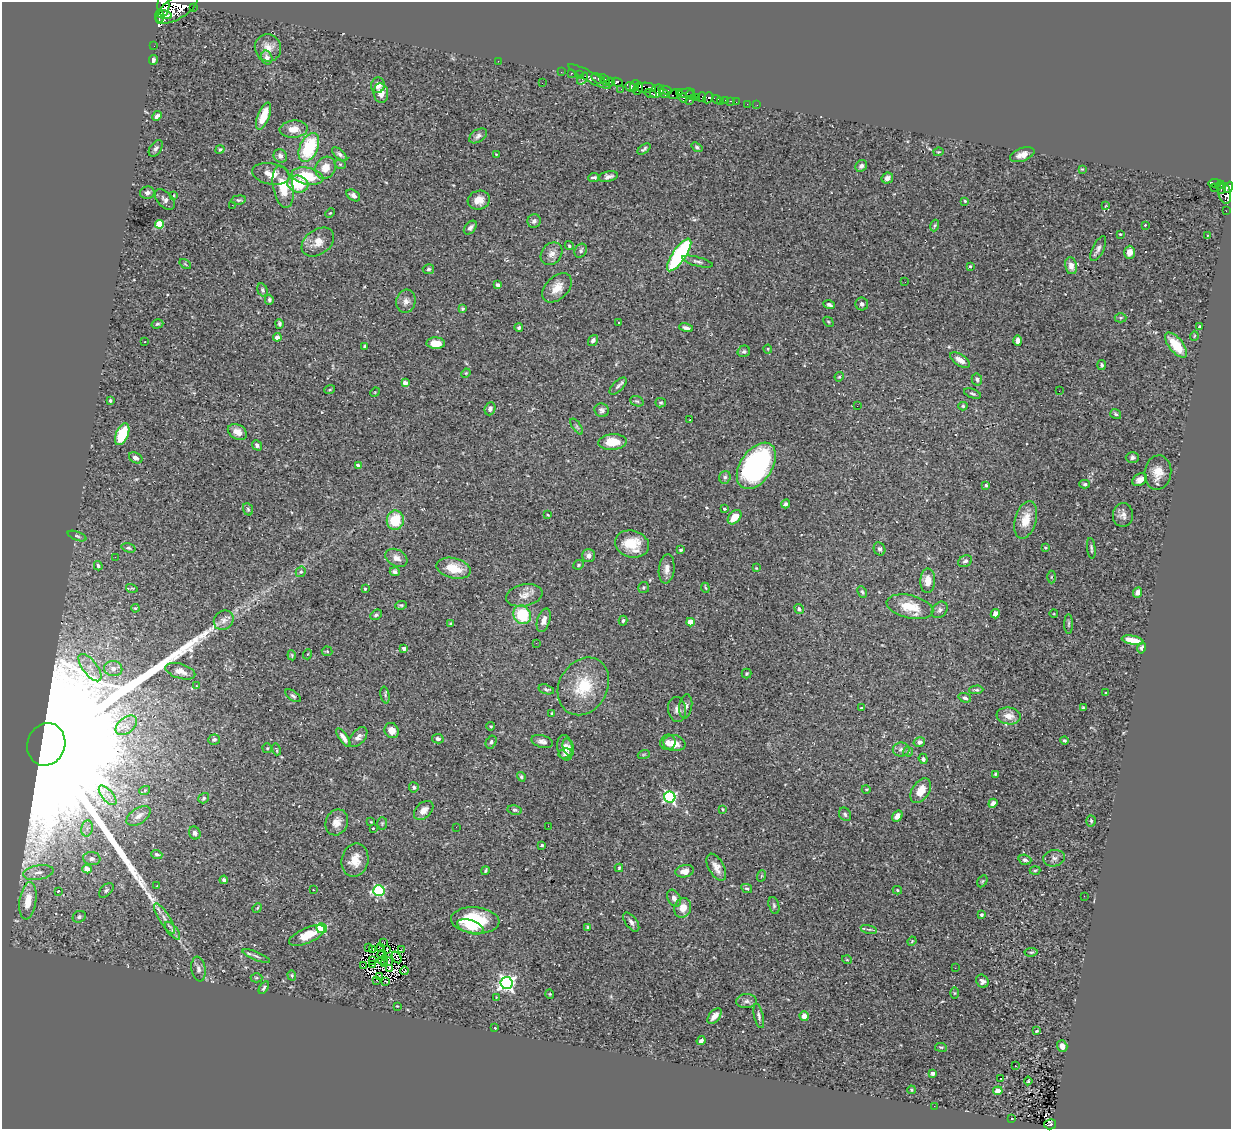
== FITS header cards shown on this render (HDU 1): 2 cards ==
NAXIS1  =                 1229
NAXIS2  =                 1127

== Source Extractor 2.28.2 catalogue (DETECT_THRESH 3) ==
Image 1229 x 1127 px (HDU 1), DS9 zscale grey, 1 PNG px = 1 image px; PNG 1233 x 1131 px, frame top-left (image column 1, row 1127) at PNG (2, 2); each listed source drawn as its Kron ellipse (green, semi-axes under 4 px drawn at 4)
Background 0.491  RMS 0.021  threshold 0.0618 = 3 sigma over >= 5 px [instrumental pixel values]
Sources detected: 386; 2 with non-positive FLUX_AUTO (blend fragments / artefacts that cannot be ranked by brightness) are neither listed nor drawn; the other 384 listed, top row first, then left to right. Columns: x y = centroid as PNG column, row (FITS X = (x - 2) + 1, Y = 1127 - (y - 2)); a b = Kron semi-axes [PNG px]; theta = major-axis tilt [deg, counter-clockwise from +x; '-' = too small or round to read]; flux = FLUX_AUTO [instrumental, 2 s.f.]
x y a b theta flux
163 5 11 6 89 2100
193 7 3 2 - 120
177 8 24 11 32 9500
164 14 8 4 -17 1700
159 17 7 3 -86 730
154 46 2 2 - 6.1
268 48 13 13 - 13
267 58 7 5 -74 6.6
153 60 5 4 - 3.4
498 61 2 2 - 9.3
561 72 2 2 - 8.2
572 73 2 2 - 5.7
579 75 2 2 - 8.4
589 77 24 5 -29 41
583 79 7 3 51 61
598 79 7 4 -29 53
605 80 6 3 -60 350
610 82 4 3 - 450
617 82 5 4 - 420
542 83 2 2 - 0.67
378 85 8 7 - 10
635 86 6 2 71 180
631 87 5 5 - 370
646 88 10 5 -2 490
621 89 2 2 - 6.3
638 89 6 4 66 610
665 90 7 3 -8 200
657 91 7 6 - 68
679 92 4 3 - 260
381 93 10 7 -83 13
650 93 6 4 -16 480
664 93 5 3 - 490
686 93 9 2 9 57
674 94 5 3 - 280
691 95 5 3 - 59
697 97 4 3 - 35
702 97 5 3 - 30
683 98 5 3 - 180
708 98 6 4 64 510
717 99 5 3 - 84
689 100 3 3 - 14
725 100 3 3 - 35
721 101 2 2 - 5.4
730 101 3 2 - 10
736 102 2 2 - 12
747 104 2 2 - 5.1
757 105 2 2 - 3.4
157 116 5 4 - 4.3
264 116 14 6 68 28
294 129 14 8 4 16
478 136 10 6 33 4.6
309 147 15 9 66 82
697 147 6 4 -37 2.9
156 148 9 5 55 4
220 149 4 4 - 2.1
644 149 7 3 37 2.7
938 152 5 3 - 1.4
340 154 9 4 -41 3.5
496 154 3 2 - 0.82
1022 155 13 6 20 9.9
280 156 7 6 - 5.3
340 164 5 3 - 1.4
861 166 6 5 - 4.6
325 168 11 10 - 17
1082 169 4 4 - 1.3
271 174 19 10 -11 17
307 176 16 8 -10 44
594 177 5 3 - 3.1
608 177 10 5 13 5.9
887 178 6 5 - 7.5
1215 183 6 3 -6 140
298 184 10 8 -15 43
1220 185 4 3 - 160
283 187 21 10 -80 34
1229 187 5 4 - 480
1215 188 2 2 - 3.6
1221 189 5 3 - 76
147 193 7 6 - 4.4
1225 193 11 6 -76 630
174 195 3 2 - 0.81
353 195 7 5 -34 4.2
165 199 12 7 -47 5.5
239 200 7 4 5 2.4
479 200 11 9 17 14
965 201 3 2 - 1.3
232 205 2 2 - 13
1105 206 3 2 - 0.8
1226 211 2 2 - 4.2
330 213 5 3 - 1.2
534 221 7 6 - 4.9
160 224 4 4 - 63
935 225 6 4 70 2.1
1145 225 2 2 - 0.79
470 227 8 5 49 5
1120 234 3 2 - 1
1207 236 3 2 - 1.2
318 242 18 12 36 17
569 246 4 4 - 1.9
1098 248 13 5 64 5.8
581 251 7 5 58 3.5
1130 252 7 5 87 11
552 254 12 10 49 9.5
679 255 19 6 56 180
698 262 15 4 -15 4.4
185 264 6 4 -35 1.7
970 266 3 3 - 1.9
1071 266 8 6 -79 8.3
428 269 6 5 - 2.4
905 282 2 2 - 1.5
498 285 4 3 - 6.2
557 288 17 11 45 17
263 290 7 5 -73 2.9
269 300 5 4 - 3.4
406 301 12 9 75 8
862 304 6 6 - 4.3
829 305 6 4 -17 4.2
462 309 4 4 - 2.1
1120 318 6 4 1 2.3
618 322 3 2 - 2.2
828 322 6 3 -44 1.4
157 324 6 4 15 2.2
279 324 5 4 - 2.9
1200 327 3 3 - 3.4
519 328 4 4 - 3
686 328 7 4 -12 4.3
1194 336 5 3 - 1.1
277 337 4 4 - 10
593 340 6 4 53 3.4
1018 341 5 4 - 6.6
145 342 2 2 - 0.71
436 343 9 5 -2 18
1176 345 15 7 -51 30
365 346 4 3 - 1.6
768 349 4 4 - 1.3
744 351 6 5 - 2.7
960 360 11 5 -34 11
1102 365 5 4 - 2.5
466 373 5 4 - 1.4
839 377 5 4 - 1.4
977 379 6 5 - 2.9
405 383 4 3 - 9.5
618 386 11 5 45 3.6
330 389 5 3 - 1.3
1059 391 2 2 - 0.64
375 392 5 4 - 1.3
973 394 9 4 -23 2.7
110 401 3 3 - 2.9
637 401 7 5 -19 2.9
661 403 5 4 - 2
857 406 2 2 - 0.61
963 406 4 4 - 1.9
490 409 7 5 68 4.4
602 410 7 6 - 3.9
1116 414 6 4 -34 2.7
690 420 2 2 - 1
577 427 9 4 -55 2.7
237 432 10 7 -29 11
122 434 11 6 66 57
612 442 14 8 3 25
257 445 6 4 -48 3.5
1132 457 7 5 0 3.5
136 458 7 5 -28 6.2
358 466 4 3 - 6.1
756 466 26 16 56 270
1158 473 17 13 85 19
725 477 6 5 - 3.2
1140 480 8 6 33 7.6
1085 484 5 4 - 2.5
986 485 3 3 - 3
786 504 4 3 - 3.8
248 509 6 4 -69 2.2
724 509 3 3 - 1.6
548 515 3 2 - 0.97
1123 515 12 10 88 8
735 517 8 5 49 18
395 520 9 8 - 45
1026 520 19 10 74 24
77 536 10 4 -21 2.7
632 544 17 13 -15 34
128 548 7 4 -16 2.5
1045 548 3 3 - 1.9
1091 548 10 3 -84 2.9
879 549 7 5 -64 3.2
681 550 3 2 - 1.8
589 556 6 6 - 5.7
115 557 3 2 - 1.3
396 558 12 8 -29 9.2
965 561 7 5 27 3.4
579 565 6 4 23 1.9
98 566 5 4 - 2.3
454 568 17 10 -14 27
756 568 3 3 - 0.88
667 569 14 8 84 9.1
301 572 5 4 - 2.3
395 572 5 3 - 2.9
1051 577 6 4 90 1.7
928 581 12 7 87 13
132 588 6 3 -18 1.5
644 588 5 5 - 2.2
705 588 5 3 - 1.6
365 589 3 3 - 2.1
862 592 6 4 -65 2.1
1138 592 5 4 - 5.3
524 595 18 11 11 13
401 605 6 4 6 2
910 607 24 11 -13 30
135 608 4 3 - 1.5
799 609 5 4 - 2.7
940 610 9 6 48 4.4
995 614 5 4 - 8.1
1054 614 4 3 - 0.91
376 615 6 4 28 2.8
522 615 10 8 -56 59
224 620 10 9 - 7.7
544 620 12 6 73 8.9
623 621 5 4 - 2.6
690 622 4 4 - 34
450 624 3 3 - 1.9
1069 624 10 4 89 2.6
1133 640 11 4 -10 18
536 643 2 2 - 3
1142 648 5 4 - 3.8
404 649 4 3 - 7.6
327 651 5 5 - 1.7
308 654 5 3 - 1.1
292 655 5 3 - 1.4
90 668 16 7 -53 13
113 668 9 7 -12 8.1
180 671 15 7 -17 9
747 674 5 5 - 1.6
196 686 4 3 - 1.2
583 686 30 24 61 56
546 689 8 4 -16 2.8
976 690 7 4 2 2.2
1106 693 3 2 - 1.2
385 695 8 4 -80 2.4
293 696 9 4 -35 2.8
965 698 6 4 -20 3.4
686 706 12 6 82 4.7
861 708 3 3 - 1.8
1083 708 3 3 - 1.5
677 710 12 9 -80 7.1
552 713 4 2 - 1.1
1009 716 12 8 -7 13
126 725 12 7 40 9.7
491 726 4 3 - 1.5
392 730 8 7 - 14
358 737 11 6 50 6.6
343 738 11 4 -55 8.2
438 739 6 4 -13 3.4
214 740 6 5 - 2.9
542 741 11 6 -15 6.4
1064 741 4 3 - 2.2
491 742 7 5 62 3.1
668 742 8 7 - 6.9
919 742 6 4 15 3.9
674 743 11 8 -10 16
46 744 21 19 70 280000
568 747 9 5 -71 3.7
267 748 5 4 - 1.7
565 748 13 7 -79 8.2
276 749 6 3 -70 1.8
901 749 8 7 - 5.1
908 752 5 5 - 2
565 753 7 5 11 3.8
644 754 6 4 19 1.4
923 759 5 4 - 3
995 774 3 2 - 1.4
521 777 5 4 - 2.4
414 787 5 5 - 2.8
866 789 4 3 - 1.1
145 790 5 3 - 1.4
921 791 14 8 57 15
108 795 12 5 -49 8.2
670 797 5 5 - 230
204 798 6 4 36 2.2
993 803 5 4 - 5
723 809 3 3 - 1.4
424 810 11 7 44 11
515 810 7 4 -9 2.3
845 814 7 5 -59 3
139 816 13 7 34 7.2
897 816 6 4 54 10
1091 821 6 4 -85 2.2
337 822 13 11 68 12
371 822 3 2 - 1
382 823 6 5 - 1.9
548 826 2 2 - 2.2
456 827 2 2 - 2.2
87 828 8 5 79 5.5
373 828 3 2 - 1.1
195 833 6 5 - 4
542 845 3 3 - 1.4
157 854 5 4 - 2.8
1054 858 11 8 13 6.8
92 859 8 6 -5 5.7
355 860 17 13 76 19
1025 860 6 5 - 3.2
716 867 15 7 -61 10
619 868 4 3 - 1.7
87 869 4 4 - 18
1035 870 5 3 - 1.5
485 871 4 2 - 1.9
685 871 9 6 10 8.1
38 872 15 7 9 11
761 876 6 3 71 1.5
224 880 4 3 - 3
982 881 6 4 59 1.7
157 886 3 2 - 1.4
747 889 5 4 - 2.5
106 890 9 5 45 3
313 890 3 2 - 5.1
379 890 6 5 - 160
897 890 4 3 - 1.9
58 892 3 3 - 24
1084 896 2 2 - 1.5
674 898 9 6 -62 6
28 901 19 8 82 25
774 905 9 5 -74 3.1
257 908 5 4 - 1.7
683 908 10 8 67 16
981 915 3 3 - 2.3
79 917 7 5 27 3
165 919 17 5 -58 10
475 920 24 13 -5 75
631 922 11 5 -54 5
470 927 14 6 -18 15
588 927 3 3 - 3.8
322 928 5 5 - 120
869 929 8 3 -12 2.3
172 931 10 5 -51 5
307 936 19 7 23 24
912 941 5 4 - 1.6
383 943 4 2 - 1.6
369 947 2 2 - 1.8
380 948 3 2 - 0.81
373 949 3 2 - 0.7
386 949 4 2 - 1.5
401 950 2 2 - 0.65
1031 952 6 4 7 1.9
382 954 4 2 - 1.8
256 956 15 4 -22 4.2
397 957 6 2 -58 2
383 960 5 2 - 1.5
847 960 5 3 - 1.1
373 961 4 2 - 1.4
388 961 4 3 - 0.72
385 963 4 2 - 0.87
373 964 4 2 - 1
363 965 2 2 - 1200
389 968 4 2 - 1.6
955 968 3 2 - 1.3
198 969 12 7 -81 6.3
405 971 4 2 - 2.2
292 975 5 4 - 1.7
379 976 3 2 - 0.81
257 978 6 4 -1 2
377 980 2 2 - 0.81
386 981 4 2 - 1.1
982 981 7 5 -49 4.4
507 983 6 6 - 510
264 988 7 3 59 2.7
954 993 5 3 - 1.3
550 994 5 4 - 1.6
496 997 3 2 - 0.87
746 1001 10 7 3 5.5
397 1006 2 2 - 0.93
714 1016 9 5 49 12
759 1016 12 4 -77 4.3
804 1016 4 4 - 10
495 1028 3 2 - 0.79
1037 1031 4 3 - 1.3
701 1041 5 3 - 5.7
1062 1046 6 5 - 8
941 1047 6 3 -8 1.5
1016 1066 2 2 - 0.75
933 1073 4 4 - 3.5
1000 1078 3 2 - 8.9
1028 1081 4 2 - 1.4
911 1090 4 3 - 1.5
998 1091 5 4 - 7.3
934 1106 2 2 - 1.5
1012 1119 3 2 - 0.77
1050 1124 6 5 - 40
At the frame edge (FLAGS 8, measured only in part): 2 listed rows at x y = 163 5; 1229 187
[2 non-positive-flux detections neither listed nor drawn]